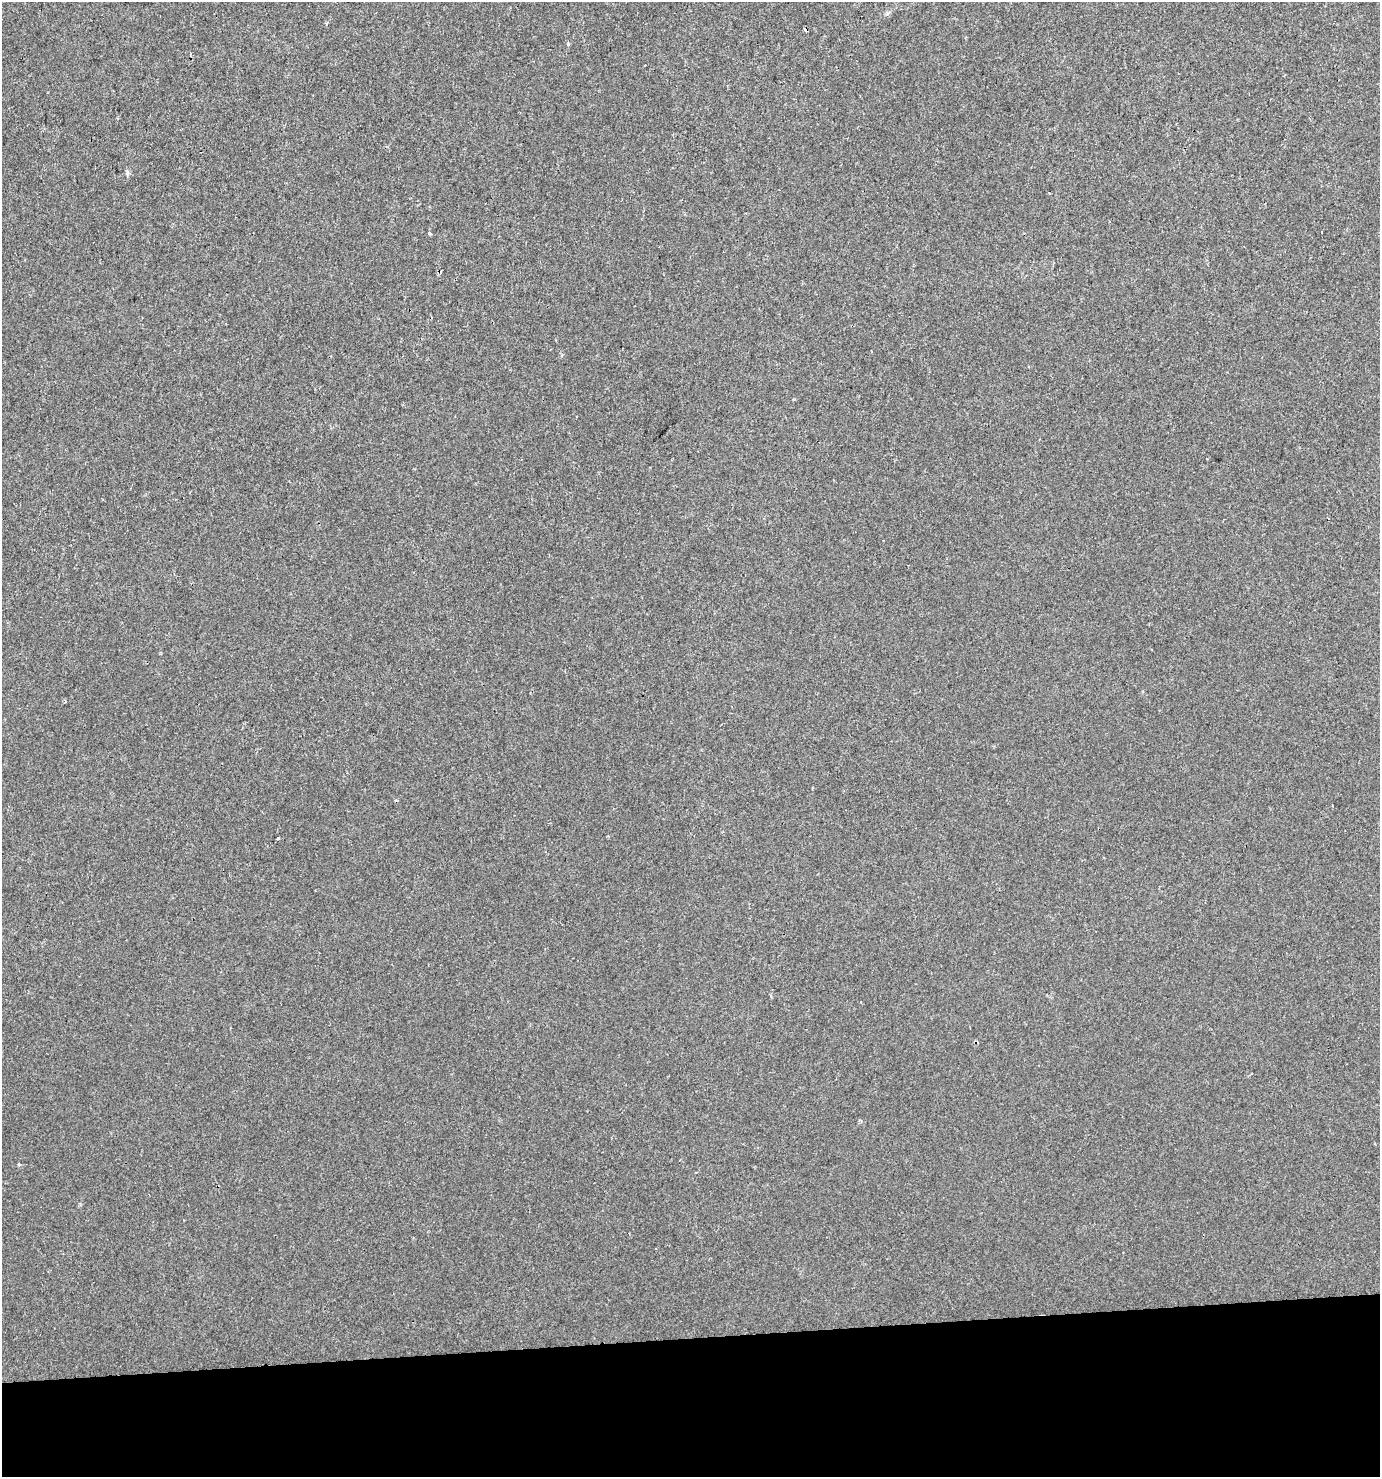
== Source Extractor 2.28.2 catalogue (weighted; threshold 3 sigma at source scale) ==
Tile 8 of 3 x 3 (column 2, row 3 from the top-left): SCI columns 1414-2791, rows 1-1475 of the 4169 x 4426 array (HDU 1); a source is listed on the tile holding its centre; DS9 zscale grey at full resolution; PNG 1382 x 1479 px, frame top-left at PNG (2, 2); no overlay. Shown black and unused: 9% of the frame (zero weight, under 2 of 3 exposures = <1% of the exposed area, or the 3 px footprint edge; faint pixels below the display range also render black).
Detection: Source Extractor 2.28.2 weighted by HDU 2 'WHT'; one run over the whole footprint, this tile lists its part. Background 0.00468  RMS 0.0037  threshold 0.0165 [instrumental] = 3 sigma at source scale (4.5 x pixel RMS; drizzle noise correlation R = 1.50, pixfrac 1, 0.0396/0.0396 arcsec/px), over >= 5 px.
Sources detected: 7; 2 cosmic-ray / hot-pixel residue — not listed; the other 5 listed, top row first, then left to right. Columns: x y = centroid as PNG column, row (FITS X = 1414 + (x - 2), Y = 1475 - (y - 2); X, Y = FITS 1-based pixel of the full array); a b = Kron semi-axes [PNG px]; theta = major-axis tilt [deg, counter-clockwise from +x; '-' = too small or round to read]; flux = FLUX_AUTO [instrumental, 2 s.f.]
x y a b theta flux
568 44 4 4 - 0.42
127 173 7 4 -71 0.65
1049 193 4 2 - 0.24
430 234 3 3 - 1.6
278 838 3 3 - 0.41